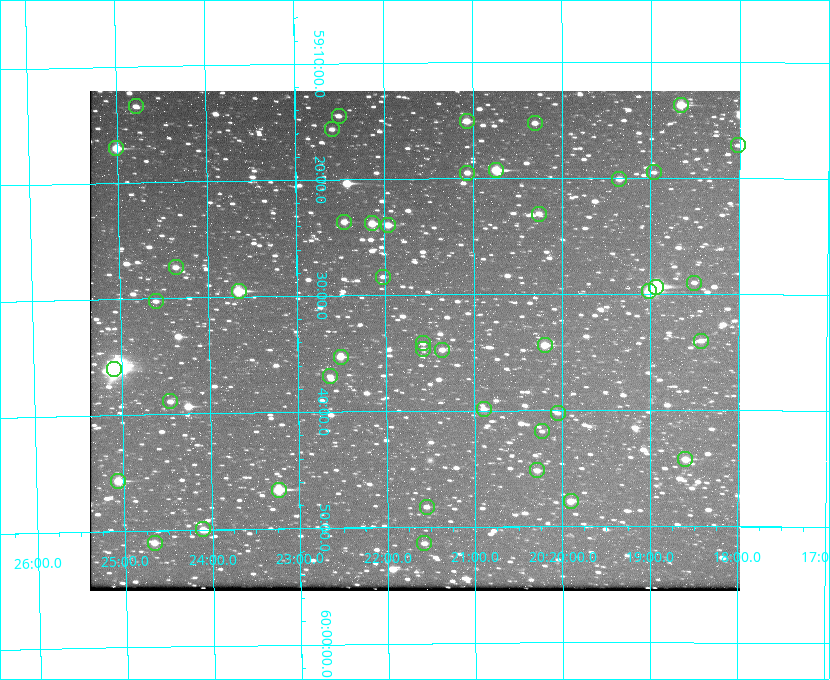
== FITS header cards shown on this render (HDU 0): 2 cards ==
NAXIS1  =                  650 / Width of table row in bytes
NAXIS2  =                  500 / Number of rows in table

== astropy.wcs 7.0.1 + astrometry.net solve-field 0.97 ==
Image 650 x 500 px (HDU 0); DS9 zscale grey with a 90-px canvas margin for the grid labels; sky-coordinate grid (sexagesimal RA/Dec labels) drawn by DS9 from the SOLVED WCS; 44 Tycho-2 reference stars matched to detected sources circled (green)
Header WCS: none
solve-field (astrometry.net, Tycho-2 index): SOLVED blind (the file carries no WCS)
Solved WCS: RA---TAN-SIP/DEC--TAN-SIP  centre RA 20:21:40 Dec +59:34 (305.42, +59.57 deg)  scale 5.17 arcsec/px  FOV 56.0' x 43.1'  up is -180 deg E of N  parity flipped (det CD > 0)
(file carries no celestial WCS; the grid is the blind solution)
Tycho-2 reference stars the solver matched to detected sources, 44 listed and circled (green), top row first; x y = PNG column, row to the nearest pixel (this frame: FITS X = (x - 90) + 1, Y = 500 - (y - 91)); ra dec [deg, ICRS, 3 dp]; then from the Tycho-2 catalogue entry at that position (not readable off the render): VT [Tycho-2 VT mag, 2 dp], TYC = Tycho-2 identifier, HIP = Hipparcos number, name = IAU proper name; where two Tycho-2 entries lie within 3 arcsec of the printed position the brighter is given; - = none
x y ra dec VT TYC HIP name
681 105 304.666 +59.228 9.63 3949-1325-1 - -
136 106 306.195 +59.224 11.41 3949-1857-1 - -
339 116 305.626 +59.242 11.94 3949-1433-1 - -
467 121 305.267 +59.251 11.19 3949-745-1 - -
535 123 305.075 +59.254 11.10 3949-857-1 - -
332 129 305.645 +59.261 12.19 3949-1327-1 - -
738 145 304.503 +59.286 12.15 3949-1521-1 - -
116 148 306.252 +59.284 9.41 3949-1643-1 - -
496 170 305.185 +59.322 8.95 3949-1869-1 - -
654 172 304.741 +59.325 12.05 3949-499-1 - -
467 173 305.266 +59.325 11.55 3949-717-1 - -
619 179 304.838 +59.335 10.93 3949-1877-1 - -
539 214 305.064 +59.384 11.29 3949-93-1 - -
344 222 305.613 +59.394 10.81 3949-1261-1 - -
372 223 305.535 +59.397 10.37 3949-1383-1 - -
388 225 305.490 +59.400 10.79 3949-1179-1 - -
176 267 306.091 +59.456 11.36 3949-919-1 - -
383 277 305.505 +59.474 11.77 3949-1259-1 - -
694 283 304.626 +59.483 12.57 3949-149-1 - -
656 287 304.733 +59.490 8.93 3949-1451-1 - -
239 291 305.915 +59.492 9.25 3949-1149-1 - -
649 291 304.755 +59.496 9.37 3949-615-1 - -
156 301 306.149 +59.504 12.27 3949-401-1 - -
701 341 304.607 +59.567 11.00 3949-1861-1 - -
423 343 305.394 +59.570 11.70 3949-405-1 - -
545 345 305.049 +59.573 10.18 3949-1099-1 - -
423 349 305.393 +59.578 11.77 3949-137-1 - -
442 350 305.340 +59.579 10.98 3949-39-1 - -
341 357 305.628 +59.588 10.19 3949-1517-1 - -
114 369 306.271 +59.600 6.45 3949-2016-1 100714 -
330 376 305.659 +59.616 11.86 3949-1415-1 - -
170 401 306.113 +59.648 11.13 3949-1837-1 - -
484 409 305.223 +59.664 11.52 3949-1631-1 - -
558 413 305.013 +59.671 12.48 3949-1826-1 - -
542 431 305.057 +59.697 12.28 3949-191-1 - -
685 459 304.649 +59.737 10.61 3949-735-1 - -
537 470 305.073 +59.753 11.06 3949-89-1 - -
118 481 306.265 +59.761 9.71 3949-555-1 - -
279 490 305.808 +59.778 8.73 3949-715-1 100545 -
571 501 304.976 +59.797 11.33 3949-1031-1 - -
427 507 305.387 +59.804 11.49 3949-285-1 - -
203 529 306.026 +59.833 10.93 3949-785-1 - -
155 543 306.165 +59.851 11.26 3949-49-1 - -
424 543 305.395 +59.857 11.71 3949-313-1 - -